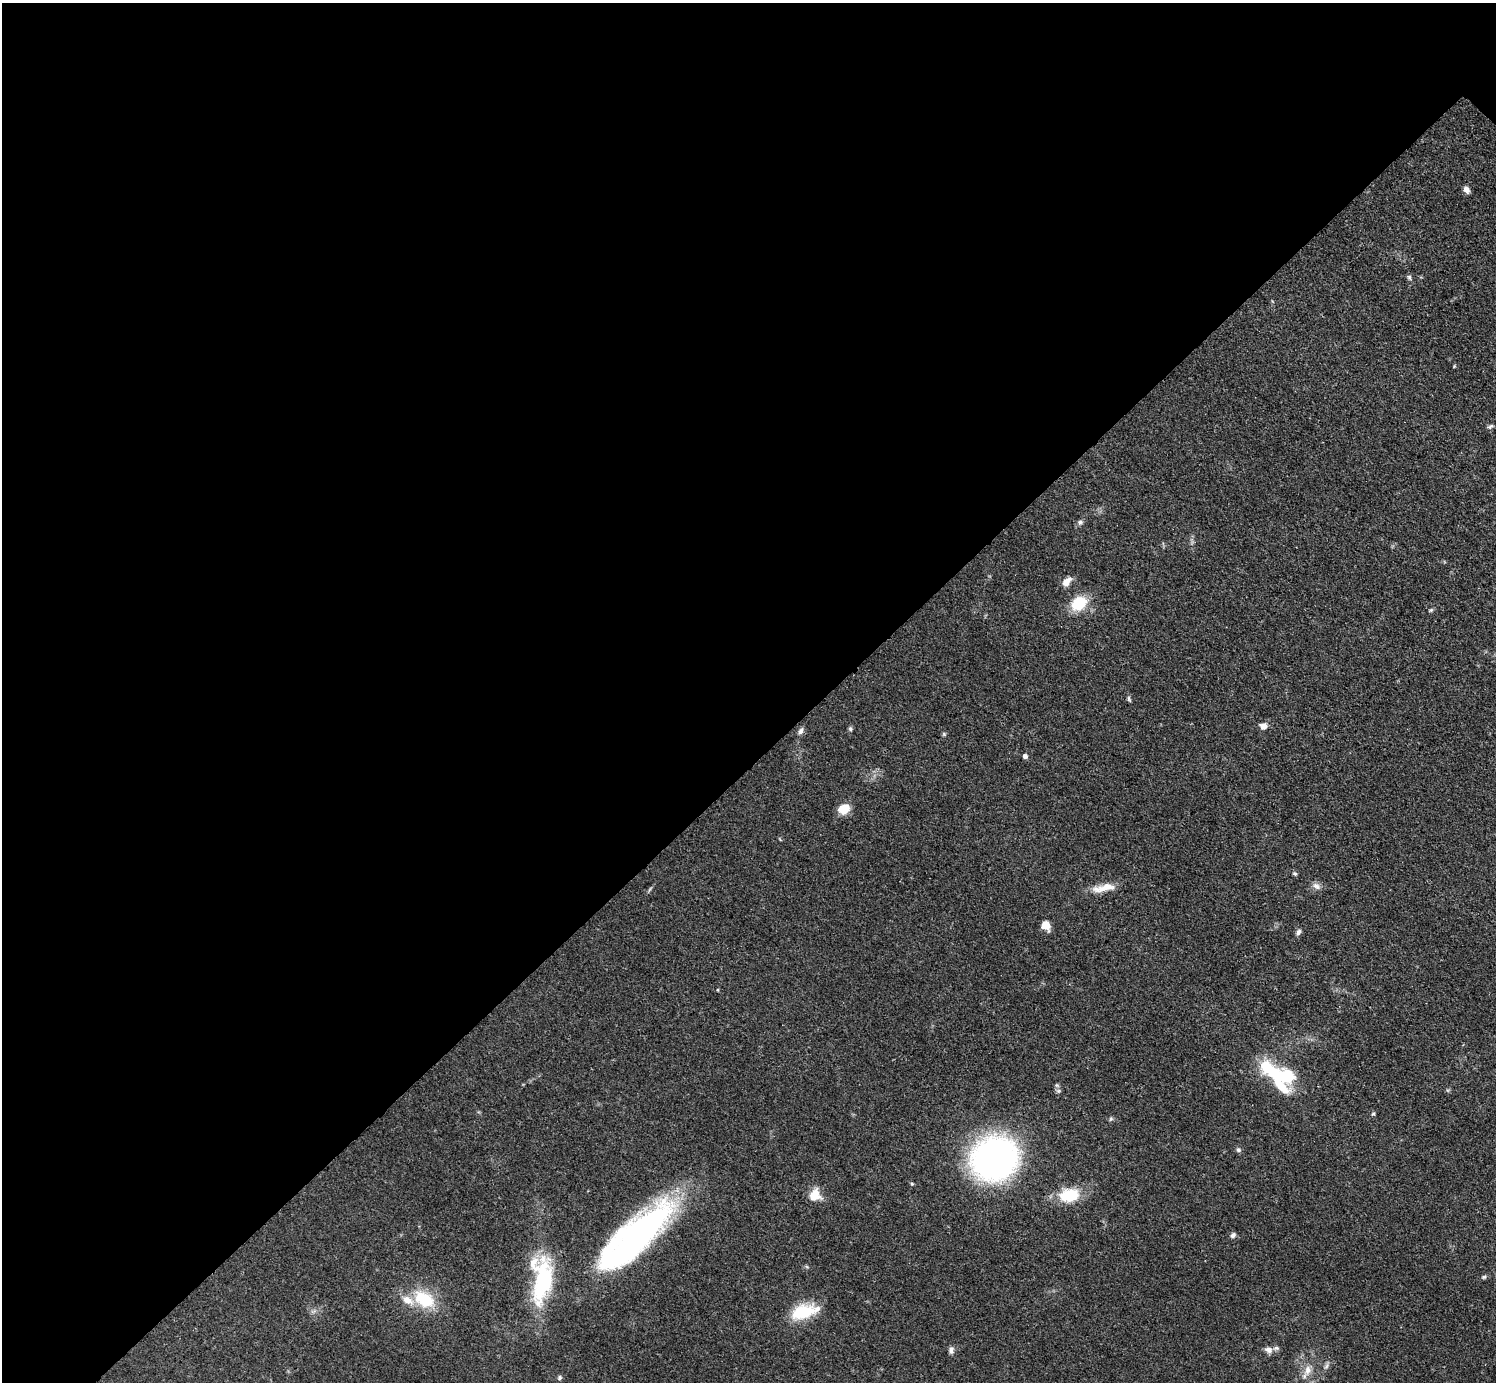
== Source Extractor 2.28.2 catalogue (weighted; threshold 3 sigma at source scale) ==
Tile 5 of 4 x 4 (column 1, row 2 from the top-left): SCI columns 9-1502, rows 3070-4449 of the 5993 x 5993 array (HDU 1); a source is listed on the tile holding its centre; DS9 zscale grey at full resolution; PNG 1498 x 1384 px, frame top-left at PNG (2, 3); no overlay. Shown black and unused: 55% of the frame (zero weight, under 3 of 4 exposures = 1% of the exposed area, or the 3 px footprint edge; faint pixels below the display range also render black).
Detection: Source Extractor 2.28.2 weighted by HDU 2 'WHT'; one run over the whole footprint, this tile lists its part. Background 0.0501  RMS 0.0052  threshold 0.0236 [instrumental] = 3 sigma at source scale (4.5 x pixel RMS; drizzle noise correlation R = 1.50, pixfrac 1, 0.05/0.05 arcsec/px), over >= 5 px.
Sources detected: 47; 1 inside a brighter object's white glare — not listed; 6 inside a brighter listed object's ellipse — not listed separately; the other 40 listed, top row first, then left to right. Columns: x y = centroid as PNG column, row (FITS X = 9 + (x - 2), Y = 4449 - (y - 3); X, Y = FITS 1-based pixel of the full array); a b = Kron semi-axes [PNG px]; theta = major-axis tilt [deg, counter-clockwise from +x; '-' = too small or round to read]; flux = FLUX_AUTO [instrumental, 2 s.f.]
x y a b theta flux
1466 190 7 5 -57 2.7
1409 277 7 5 -74 1.1
1490 426 8 5 27 1
1080 522 7 6 - 1.4
1067 582 13 8 47 4.2
1079 604 17 13 37 18
1431 610 6 5 - 0.77
1129 699 10 4 -67 0.96
1263 726 8 7 - 3.6
850 729 6 5 - 0.91
801 731 8 6 54 2
944 734 5 5 - 0.76
1025 756 5 4 - 2
844 809 13 11 29 7.8
1295 873 6 5 - 0.86
1316 886 12 7 -35 2.6
1103 888 32 9 11 7.9
1046 925 10 8 -49 5.3
1298 932 8 5 64 1.5
718 990 4 3 - 0.47
1287 1076 27 20 -23 20
1056 1085 7 4 -89 0.94
1373 1114 5 3 - 0.64
1111 1119 6 5 - 0.89
1238 1150 6 6 - 1.4
994 1157 34 31 30 220
912 1184 5 4 - 0.64
815 1195 14 13 - 8
1069 1195 27 18 9 17
1233 1235 8 6 48 1.5
636 1236 91 28 43 180
1484 1277 7 5 4 0.86
543 1281 55 20 81 52
424 1299 29 18 -32 23
803 1312 32 17 20 19
951 1350 10 6 -90 1.8
1268 1350 11 8 -31 2.7
1326 1366 9 5 66 1.5
1308 1370 17 10 71 5.5
559 1378 6 5 - 1.1
Overlapping masked pixels (flux is a lower limit): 1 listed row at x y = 994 1157